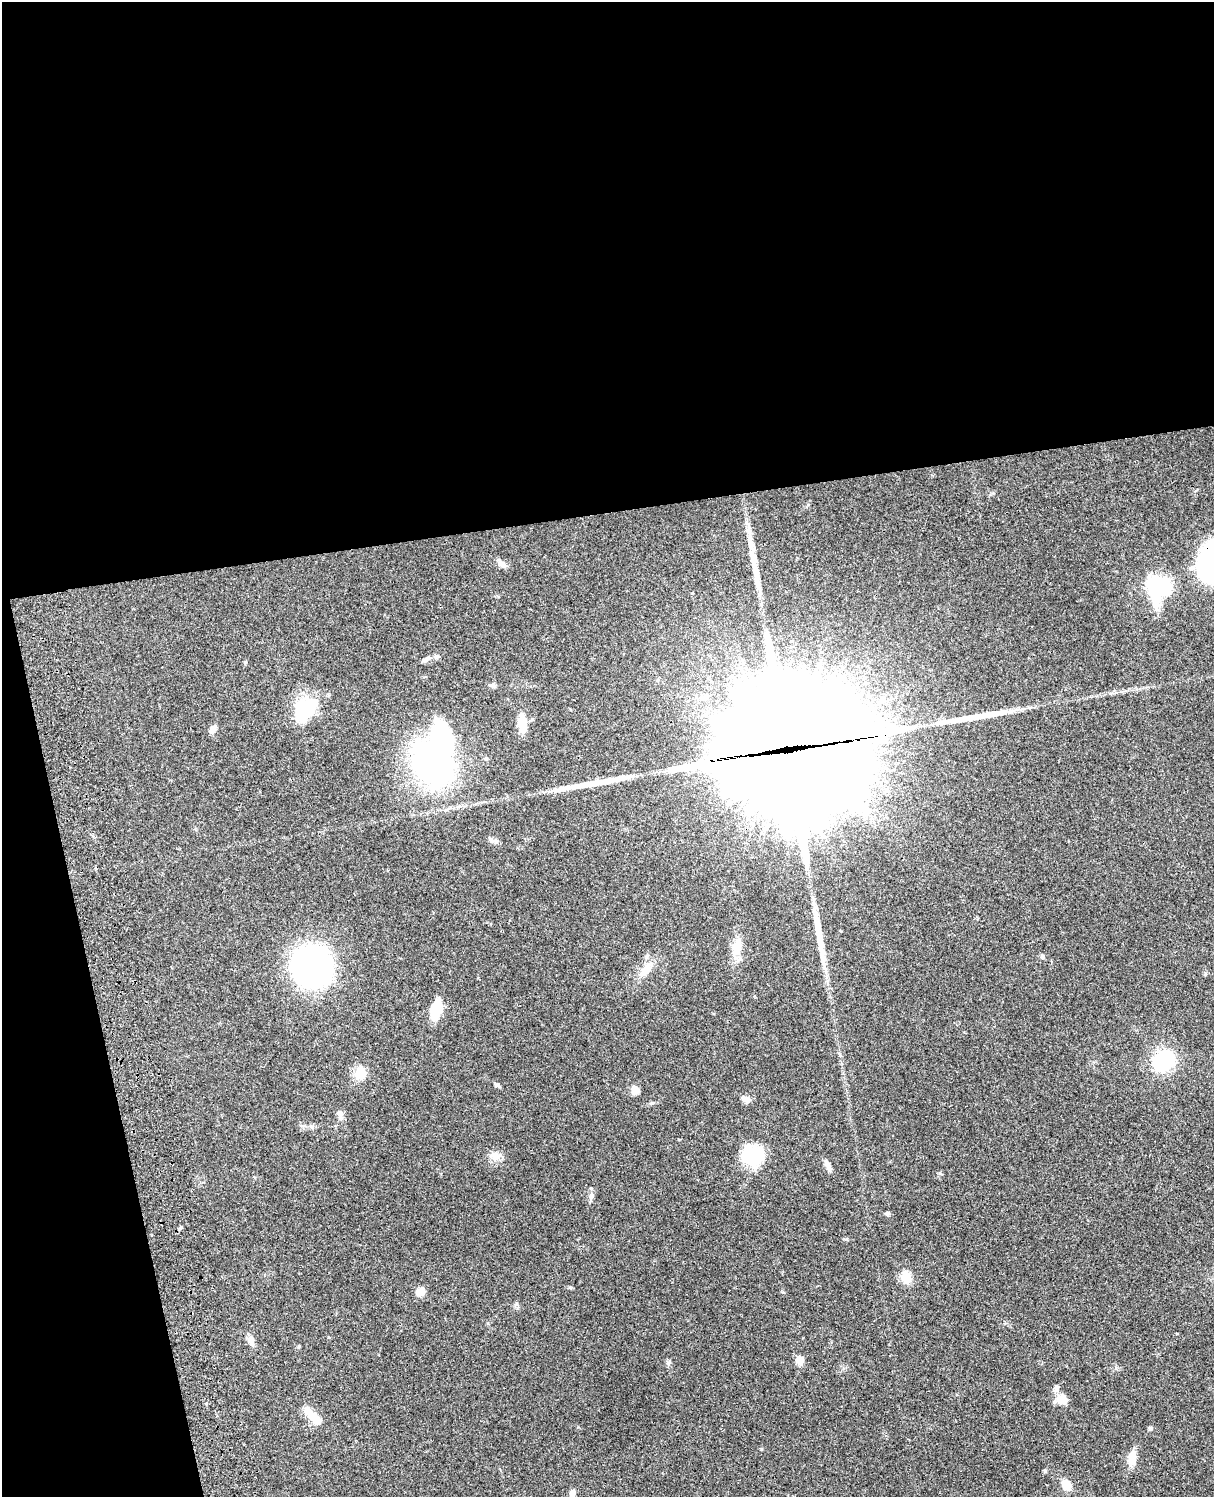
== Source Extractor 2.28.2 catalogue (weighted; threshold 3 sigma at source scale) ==
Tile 1 of 4 x 3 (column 1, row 1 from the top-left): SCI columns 122-1333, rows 3269-4763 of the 5088 x 4927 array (HDU 1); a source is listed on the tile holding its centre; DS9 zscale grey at full resolution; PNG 1216 x 1499 px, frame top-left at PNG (2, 2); no overlay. Shown black and unused: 39% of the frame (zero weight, under 3 of 4 exposures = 6% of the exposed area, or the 3 px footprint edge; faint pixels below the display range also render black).
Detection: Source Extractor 2.28.2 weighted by HDU 2 'WHT'; one run over the whole footprint, this tile lists its part. Background 0.0806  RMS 0.0058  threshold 0.0262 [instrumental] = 3 sigma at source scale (4.5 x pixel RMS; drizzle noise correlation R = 1.50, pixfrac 1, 0.05/0.05 arcsec/px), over >= 5 px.
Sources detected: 53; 6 inside a brighter object's white glare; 4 long thin detections or spike segments (spike, bleed or trail) — not listed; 1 inside a brighter listed object's ellipse — not listed separately; the other 42 listed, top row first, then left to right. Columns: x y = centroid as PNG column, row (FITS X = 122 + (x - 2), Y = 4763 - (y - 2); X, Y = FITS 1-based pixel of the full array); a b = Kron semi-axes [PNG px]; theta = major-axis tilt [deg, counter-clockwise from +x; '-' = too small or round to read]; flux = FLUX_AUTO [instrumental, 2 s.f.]
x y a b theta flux
501 564 13 7 -38 2.8
1159 587 23 20 47 48
426 659 12 5 27 2.3
492 685 9 5 11 1.5
305 710 33 22 63 27
522 724 23 10 -81 7.8
212 730 11 7 58 2.4
486 759 5 5 - 0.83
787 761 87 85 3 12000
432 762 48 36 -55 150
491 840 11 5 -32 1.9
737 947 26 11 81 8.6
312 967 45 40 -46 110
646 970 23 11 50 7.7
1205 974 6 4 49 0.71
436 1009 25 11 76 13
1166 1059 7 6 - 130
360 1073 14 11 47 9.6
497 1085 7 5 -18 1.1
635 1090 11 9 -55 3.2
746 1099 12 7 -24 3
340 1113 11 8 -78 2.7
495 1155 15 10 -8 4.3
753 1155 17 14 8 41
828 1166 14 6 -61 2.9
591 1196 10 6 76 2
888 1213 5 5 - 1.2
181 1228 5 4 - 0.89
906 1278 16 13 -71 6.9
420 1292 9 8 - 5.6
251 1340 12 7 -67 3.7
299 1346 4 4 - 0.57
800 1360 10 9 - 4.4
668 1363 7 5 55 1.2
1056 1388 10 7 84 2.4
1061 1399 13 11 19 6.2
310 1413 20 9 -45 8.9
1150 1428 5 5 - 0.9
1132 1458 15 9 82 7.6
1045 1471 5 4 - 0.68
1066 1485 9 8 - 8
572 1493 8 6 73 2.6
Overlapping masked pixels (flux is a lower limit): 1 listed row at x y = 787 761
Unlisted compact peaks at least as high as the median listed source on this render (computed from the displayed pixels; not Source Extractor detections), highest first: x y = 761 1449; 516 1304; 940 1173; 578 1427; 652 1103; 783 1292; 570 1287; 245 662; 1043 957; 1116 1368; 1177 1334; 312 1127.